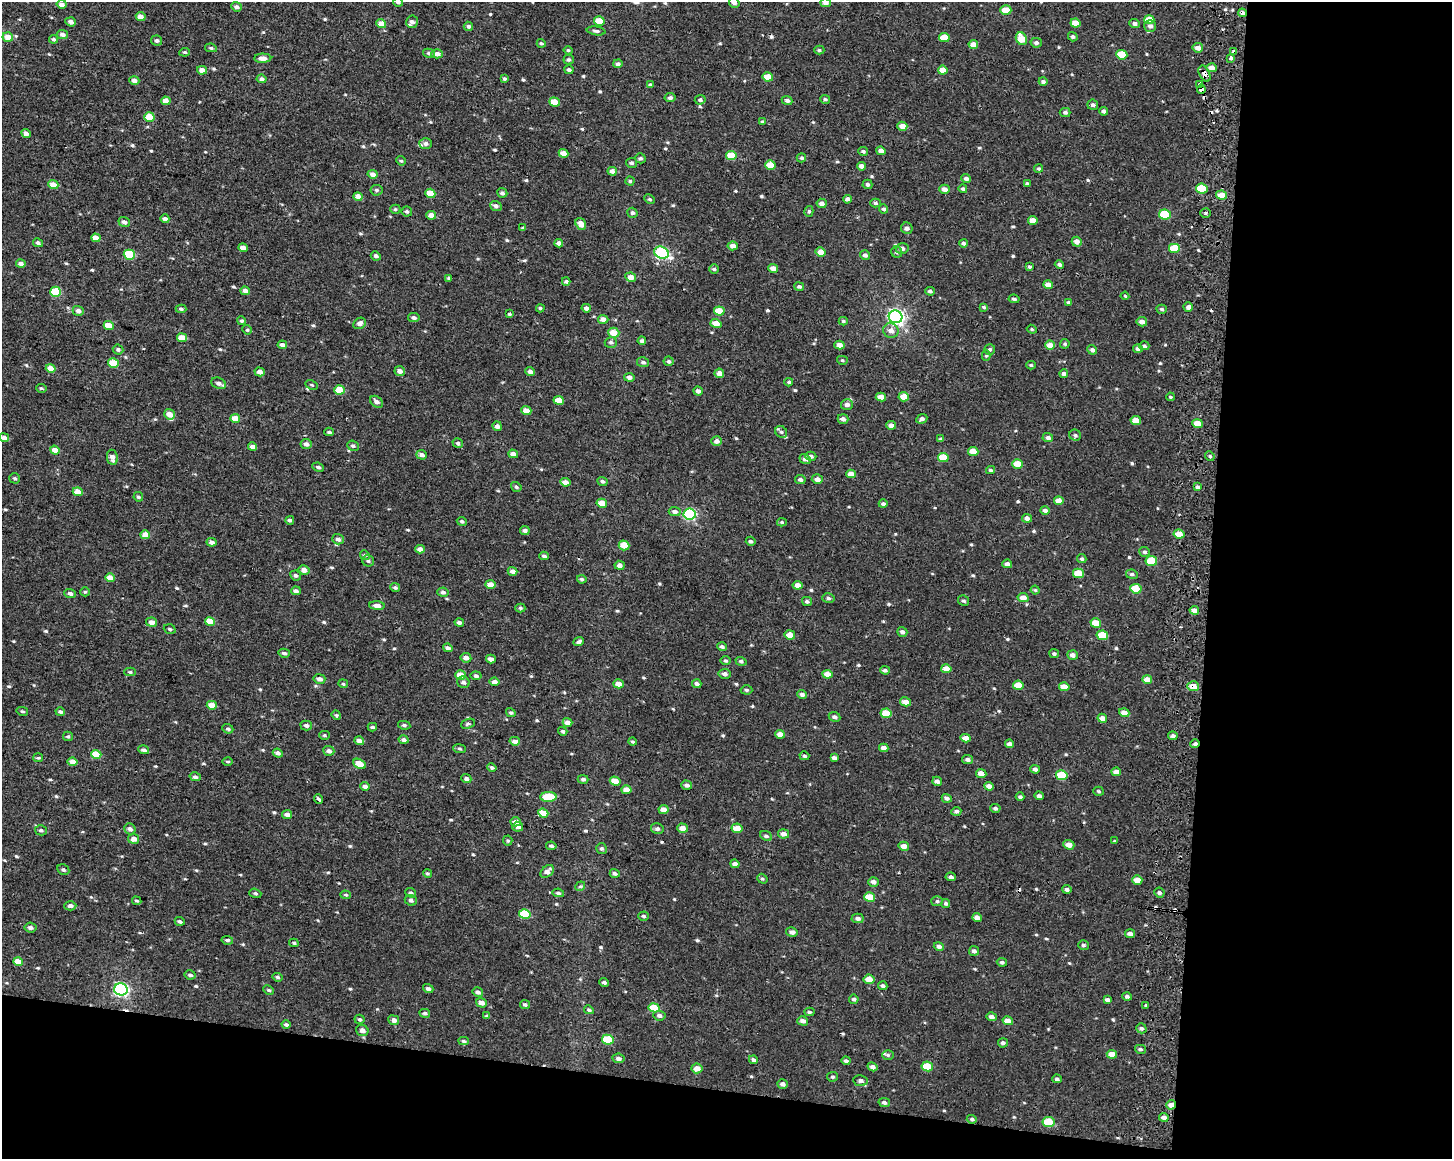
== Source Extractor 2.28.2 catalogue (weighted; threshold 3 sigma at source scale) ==
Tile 12 of 3 x 4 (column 3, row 4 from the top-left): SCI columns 3226-4675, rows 4-1160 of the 4943 x 4643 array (HDU 1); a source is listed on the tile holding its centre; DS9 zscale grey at full resolution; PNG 1454 x 1161 px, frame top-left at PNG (2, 2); each listed source drawn as its Kron ellipse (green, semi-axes under 4 px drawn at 4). Shown black and unused: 23% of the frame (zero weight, under 2 of 3 exposures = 2% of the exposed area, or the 3 px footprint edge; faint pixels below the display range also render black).
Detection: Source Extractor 2.28.2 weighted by HDU 2 'WHT'; one run over the whole footprint, this tile lists its part. Background 0.00212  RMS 0.0072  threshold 0.0324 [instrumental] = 3 sigma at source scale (4.5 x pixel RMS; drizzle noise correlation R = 1.50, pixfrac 1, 0.0396/0.0396 arcsec/px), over >= 5 px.
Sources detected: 624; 7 cosmic-ray / hot-pixel residue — neither listed nor drawn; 7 inside a brighter listed object's ellipse — not listed separately; of the other 610, all 500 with FLUX_AUTO >= 0.926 (the completeness limit of this list) listed and drawn (110 fainter detections not listed), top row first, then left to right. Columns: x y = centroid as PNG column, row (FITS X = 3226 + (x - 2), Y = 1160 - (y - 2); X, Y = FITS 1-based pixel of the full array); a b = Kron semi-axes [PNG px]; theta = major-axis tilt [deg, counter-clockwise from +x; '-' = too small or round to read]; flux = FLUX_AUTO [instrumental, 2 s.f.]
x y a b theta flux
398 2 5 4 - 1.3
734 3 5 5 - 2
825 3 5 4 - 2.9
62 4 5 4 - 2.9
236 7 5 4 - 2.4
1006 10 5 4 - 11
1242 13 4 4 - 2.9
141 17 5 4 - 4.4
1149 20 5 4 - 9.8
599 21 5 4 - 11
71 22 5 4 - 2.7
412 22 6 6 - 2.5
381 23 5 4 - 7
1075 23 5 4 - 8
1135 23 5 4 - 2.3
468 26 5 4 - 1.7
1150 26 6 5 - 2.9
596 31 9 4 -8 1.6
62 34 5 4 - 3.1
8 37 5 4 - 7.5
944 37 5 4 - 9.8
1073 37 5 4 - 1.3
54 39 4 4 - 1.3
1021 39 7 5 -60 12
157 41 5 5 - 1.8
541 43 4 3 - 1.2
1036 43 5 5 - 2
973 45 5 4 - 5.8
211 48 6 4 -11 1.4
1198 48 5 4 - 3.6
568 50 4 4 - 0.97
819 50 5 4 - 1.1
185 52 5 4 - 1.1
1234 52 4 3 - 4.9
429 53 6 4 -11 1.7
437 54 6 4 0 3.5
1122 55 5 5 - 17
263 58 8 4 2 4.3
1230 58 4 3 - 6.2
569 60 5 5 - 1.3
618 64 5 4 - 2.1
1212 68 5 4 - 3.6
202 70 5 4 - 4.7
569 70 4 4 - 1.7
943 70 5 4 - 7.6
1204 74 8 5 -64 3.6
768 77 5 4 - 10
504 78 4 3 - 1.1
262 79 5 4 - 2
134 80 5 4 - 3.1
1043 82 4 4 - 1.7
1200 84 4 3 - 5.6
650 85 4 4 - 1.4
1201 89 4 4 - 14
670 98 5 4 - 1.9
825 99 5 4 - 1.1
700 100 5 4 - 1.5
787 100 5 4 - 2.2
166 101 5 4 - 5.4
554 102 5 4 - 8.9
1093 105 5 5 - 1.7
1103 111 4 4 - 1.9
1065 112 5 4 - 1.7
149 117 5 4 - 13
762 122 4 3 - 0.96
902 126 5 4 - 6.1
26 133 4 4 - 3.4
426 144 6 5 - 2
863 151 5 4 - 1.6
881 151 5 4 - 3.7
563 153 5 4 - 6.1
731 155 5 4 - 13
640 158 5 4 - 1.3
801 158 4 4 - 1.3
401 161 5 4 - 1
631 163 5 5 - 1.4
770 165 5 4 - 10
861 166 4 4 - 3.5
1039 169 4 4 - 0.98
612 171 4 4 - 2.6
373 174 5 4 - 3.6
966 178 5 4 - 2.1
630 181 4 4 - 1
867 184 5 4 - 1.8
1027 184 4 3 - 1.4
53 185 5 4 - 7.6
944 189 5 4 - 3.4
963 189 4 4 - 1.1
1202 189 6 5 - 23
376 190 6 5 - 1.5
430 193 5 4 - 10
502 193 5 4 - 2.1
1222 195 5 4 - 6.4
358 196 5 4 - 5.9
649 199 5 4 - 1.3
847 199 4 4 - 1.9
822 203 5 4 - 3
875 203 5 4 - 1.5
496 206 6 5 - 2.6
395 209 5 4 - 1.1
884 209 4 4 - 1.5
407 211 5 5 - 1.5
809 211 5 4 - 1.2
632 213 5 5 - 1.7
1206 213 5 4 - 1.2
1165 214 6 5 - 25
431 215 5 4 - 4
165 219 4 4 - 3.3
1033 220 5 4 - 6
124 222 6 5 - 2.7
581 224 6 5 - 6.8
523 228 4 3 - 1
907 228 6 5 - 2.3
96 238 5 4 - 5.7
1077 242 5 4 - 4.1
38 243 5 4 - 1.4
559 243 4 4 - 2.7
963 243 4 4 - 1.6
733 246 5 4 - 3.9
243 248 5 4 - 4.5
1175 248 6 5 - 17
902 249 6 5 - 2.7
821 252 5 4 - 5.8
897 252 6 5 - 1.8
662 253 7 6 - 81
129 255 5 5 - 34
865 255 5 4 - 2.2
376 256 5 4 - 1.8
21 264 5 4 - 3
1059 264 5 4 - 2
1029 267 4 3 - 1.1
714 269 5 5 - 1.2
773 269 5 4 - 4.7
631 277 5 4 - 5.8
449 278 4 4 - 1.1
566 281 4 3 - 1.5
1048 285 5 4 - 5
799 287 5 4 - 1.7
245 291 4 4 - 4.1
930 291 5 4 - 1.7
56 292 5 5 - 28
1125 296 4 4 - 0.93
1014 299 5 3 - 1.2
1068 302 4 3 - 1
984 307 4 4 - 1.1
1188 307 5 4 - 2.7
540 308 4 3 - 0.93
586 308 4 4 - 2.5
181 309 5 4 - 1.1
1162 309 5 4 - 1.4
78 311 5 5 - 3.2
719 311 5 4 - 12
509 314 4 3 - 0.98
896 317 7 6 - 220
414 318 6 4 -10 2.3
603 319 5 4 - 4.1
242 321 5 4 - 1.3
843 321 4 3 - 1.1
1142 322 5 4 - 3.4
360 323 6 5 - 3.4
716 323 5 4 - 7.2
109 325 5 4 - 8.5
1032 329 5 4 - 0.98
247 330 5 4 - 0.94
891 330 8 7 - 4.3
614 333 6 5 - 9.2
182 338 5 4 - 7.8
642 341 4 4 - 1.8
611 342 6 5 - 1.7
1065 344 5 4 - 1.2
282 345 5 4 - 2.9
839 345 5 4 - 5.1
1050 345 5 4 - 5.9
1144 346 5 4 - 1.4
990 349 5 5 - 1.4
1138 349 5 4 - 2.4
118 350 5 5 - 1.4
1092 350 5 4 - 2.2
986 356 5 4 - 0.94
842 360 5 4 - 1.1
669 361 5 5 - 1.3
643 362 6 5 - 1.9
113 363 5 4 - 18
1031 365 4 4 - 0.94
51 368 5 4 - 8.5
400 371 5 4 - 3.4
260 372 5 4 - 3.2
530 372 4 4 - 2.9
719 373 5 4 - 4.8
1064 374 4 4 - 2
629 377 5 4 - 2.8
789 382 4 3 - 1.2
219 383 7 5 -24 2.8
312 385 6 4 -26 1
41 388 5 4 - 1.2
340 390 5 4 - 13
698 391 4 4 - 2.6
881 397 5 4 - 7.3
904 397 5 4 - 9.3
1170 397 4 3 - 0.96
559 400 5 4 - 9.1
376 402 7 5 -40 2.6
847 405 6 5 - 3.1
526 411 5 4 - 6.2
169 414 5 5 - 6
235 418 5 4 - 8.6
843 419 5 5 - 2.6
922 419 6 4 26 2.1
1136 421 5 4 - 9
1198 424 5 4 - 11
891 425 5 4 - 3.3
497 426 5 4 - 2.6
329 432 5 3 - 1.4
781 432 6 5 - 1.5
1075 435 6 5 - 1.3
1048 437 5 4 - 2
4 438 5 4 - 3.8
941 439 4 3 - 1.6
717 441 5 4 - 3.1
458 443 5 4 - 1.5
306 444 5 5 - 2.6
353 446 6 5 - 1.3
252 447 4 4 - 3.3
55 450 5 4 - 6.1
973 451 5 4 - 7.7
513 454 5 4 - 3.9
422 455 5 4 - 3.1
811 456 5 4 - 1.8
1210 456 5 4 - 1.1
112 457 7 5 -80 4.6
943 457 5 4 - 15
805 459 5 5 - 3.1
1018 464 5 4 - 11
318 467 6 4 -25 1.5
990 470 4 3 - 1.1
851 474 5 4 - 6.4
15 478 5 5 - 1.2
817 479 5 4 - 3.4
800 480 5 4 - 2.3
602 481 5 4 - 1.4
565 482 5 4 - 5
516 487 5 4 - 1.2
1197 487 4 3 - 1.8
78 492 5 4 - 7.1
138 497 5 4 - 1.2
1059 501 5 4 - 6
602 503 5 4 - 9.2
883 504 4 4 - 1.7
1045 510 5 4 - 1.9
675 512 6 4 -3 2.6
690 514 6 5 - 82
1027 518 5 4 - 2.9
290 520 4 3 - 1.7
462 521 5 4 - 1.6
782 522 5 4 - 1
525 531 5 4 - 2.4
1179 534 5 4 - 8.8
145 535 5 4 - 9.4
338 539 5 5 - 2.6
751 541 5 4 - 1.6
212 542 5 4 - 2.9
624 545 5 5 - 9.1
420 549 5 4 - 3.3
1144 552 5 5 - 1.4
365 555 5 4 - 0.98
544 556 5 3 - 1.4
1082 559 5 4 - 1.1
368 561 6 5 - 1.5
1151 561 6 5 - 22
1007 564 5 4 - 2.5
620 565 5 4 - 3
304 570 5 4 - 4.1
512 571 5 4 - 3.6
1079 573 5 4 - 14
1132 574 6 4 -8 1.6
296 575 6 4 -28 1.7
110 578 5 4 - 7
582 579 5 4 - 1.2
490 585 5 4 - 5.7
798 585 5 4 - 4.7
395 587 5 4 - 1.3
1136 589 5 5 - 20
1035 590 4 4 - 0.98
296 591 5 4 - 2.2
85 592 4 4 - 1
443 592 6 4 -13 2.2
70 593 6 4 -22 2.1
828 598 6 5 - 1.5
1023 598 5 4 - 5.7
807 601 5 4 - 1.4
964 601 6 5 - 1.4
377 606 8 4 -3 3.5
520 608 5 4 - 1.1
1194 610 5 4 - 4.4
152 622 5 4 - 3.4
210 622 5 4 - 11
459 622 5 4 - 2.3
1096 623 5 4 - 10
170 629 6 4 -18 1.2
902 632 5 4 - 1.9
790 635 5 4 - 6.7
1102 635 6 4 -11 17
579 642 5 4 - 1.9
722 647 5 4 - 1.7
448 648 5 4 - 2.5
284 653 5 4 - 1.7
1054 654 5 4 - 1.3
1072 655 5 4 - 3.2
466 658 5 4 - 3.5
491 659 5 4 - 2.8
725 661 5 4 - 1.1
741 661 5 4 - 1.5
946 669 5 4 - 7.1
885 670 5 4 - 1.6
130 672 5 4 - 1.2
725 674 6 5 - 2.8
827 674 5 4 - 5.7
460 675 5 4 - 8.6
476 676 5 4 - 1.7
319 679 6 5 - 3
1147 680 5 4 - 6.5
463 682 6 5 - 2.2
495 682 5 4 - 3.2
343 684 5 4 - 0.93
619 684 5 4 - 5.2
697 684 4 4 - 1.9
1018 685 5 4 - 8.6
1193 686 6 5 - 7.5
1064 687 5 4 - 8.8
746 690 6 4 -4 1.3
802 694 5 4 - 2
905 702 5 4 - 6.5
212 705 5 4 - 7.7
22 711 6 4 -14 1.2
60 712 5 4 - 1.9
511 713 5 4 - 1.1
886 713 5 4 - 13
1124 713 5 4 - 5.2
336 715 5 4 - 0.94
834 717 6 4 -23 2.2
1102 718 5 4 - 3.7
567 722 5 4 - 3.9
468 724 7 4 21 1.3
306 725 6 5 - 1.9
404 725 6 4 -9 1.3
372 727 5 3 - 1.3
228 729 5 4 - 1.5
563 731 5 4 - 1.4
780 734 5 4 - 4.7
324 735 5 4 - 1
68 736 5 4 - 1.3
1173 736 5 4 - 1.9
966 738 5 4 - 6.2
404 740 5 4 - 1.8
359 741 5 4 - 3.2
515 741 5 4 - 4.6
632 742 4 3 - 0.99
1010 744 4 4 - 3.3
1195 744 5 4 - 1.8
884 748 4 4 - 4.1
459 749 6 4 -8 1
144 750 6 4 -16 2
329 751 5 5 - 2.9
278 753 5 4 - 2.3
96 754 5 4 - 12
804 756 5 4 - 1.4
38 758 5 4 - 1
834 758 4 3 - 2.4
967 760 5 4 - 2.3
72 762 5 4 - 4.9
228 762 5 4 - 1.1
359 764 7 4 -30 8.6
492 768 5 4 - 1.4
1035 769 4 4 - 2
1116 772 5 4 - 4.8
981 773 5 4 - 4.3
1062 775 6 5 - 19
195 777 6 4 -16 2.2
466 779 5 4 - 1.6
583 779 5 4 - 1.8
615 781 5 4 - 7.4
937 781 5 4 - 2.3
687 785 5 4 - 2.3
365 786 5 4 - 2.5
989 786 5 4 - 3.9
626 790 5 4 - 5.9
1099 791 5 4 - 1.2
1039 796 5 4 - 1.9
548 797 8 5 1 24
1020 797 4 3 - 1.4
947 798 5 4 - 2
319 799 5 2 - 1.3
995 808 5 4 - 1.7
664 809 5 4 - 5.2
956 811 5 4 - 1.6
543 813 5 4 - 9.3
287 814 5 4 - 3.2
515 822 5 4 - 4.3
518 827 5 5 - 3.3
683 828 5 4 - 5.1
737 828 6 4 -11 7.7
130 829 6 5 - 2.9
657 829 6 5 - 1.8
41 830 6 5 - 1.7
784 834 5 4 - 3.8
766 836 6 4 -25 1.5
134 839 5 5 - 4.3
508 840 5 4 - 1
1114 840 3 3 - 2.7
1069 845 5 4 - 4.7
551 846 5 4 - 1.6
904 846 5 4 - 4.5
602 849 5 5 - 1.5
735 864 4 4 - 3.1
63 870 6 5 - 1.6
547 871 7 5 43 3.9
427 873 4 4 - 1
615 873 5 4 - 1.8
951 877 5 4 - 2
762 879 5 4 - 1.2
1137 880 5 4 - 6.8
873 882 5 4 - 2.8
580 886 5 4 - 1
1067 889 5 4 - 1.8
255 893 6 4 -19 1.3
411 893 5 4 - 1.4
558 893 6 4 -11 1.5
1159 893 5 4 - 1.7
346 895 5 4 - 0.95
870 897 5 4 - 13
411 900 6 5 - 2.2
137 901 5 3 - 0.99
937 901 6 5 - 1.3
946 903 4 4 - 1.3
70 906 6 4 0 2.2
525 914 6 5 - 27
644 916 5 4 - 1.3
858 918 6 4 -3 2.5
977 918 5 4 - 3.5
180 921 5 4 - 1.5
30 927 6 5 - 2.1
792 932 6 4 -12 2.8
1130 934 5 4 - 3.3
227 940 6 4 -8 1.2
294 943 5 4 - 1.1
1083 945 5 4 - 1.3
939 947 5 4 - 2.3
974 951 5 5 - 2
18 962 5 4 - 8.1
1002 962 5 4 - 1.6
190 975 5 4 - 1.6
277 977 5 4 - 1.4
869 979 5 4 - 7.8
604 982 5 4 - 1.4
883 986 5 4 - 1.6
121 989 6 6 - 150
428 989 5 4 - 2.1
269 990 6 4 -26 1.1
478 992 5 4 - 2.2
1127 996 4 4 - 1.5
854 999 5 4 - 1.7
1107 1000 4 3 - 2
481 1003 5 4 - 3.8
525 1005 5 4 - 1.5
1146 1005 3 3 - 2.8
654 1008 5 4 - 16
589 1010 5 4 - 1.3
809 1012 5 4 - 1.3
425 1013 5 4 - 1.5
659 1015 6 5 - 2.4
487 1016 4 3 - 1.2
992 1017 5 4 - 2.7
359 1019 5 4 - 1.4
394 1020 5 5 - 3.6
803 1021 5 4 - 3
1008 1021 5 4 - 6.5
286 1025 4 4 - 1.4
1141 1028 5 4 - 1.6
362 1030 6 5 - 3.3
608 1040 6 5 - 22
464 1041 5 4 - 1.4
1003 1043 5 4 - 2
1140 1049 6 4 -15 1.4
1112 1054 5 4 - 8.4
888 1055 6 5 - 1.2
618 1058 6 5 - 2.4
753 1060 4 4 - 1.7
846 1061 4 4 - 1.9
927 1066 6 5 - 16
873 1067 5 4 - 2.6
697 1068 5 5 - 6.5
832 1077 5 5 - 1.3
1057 1079 5 4 - 1.4
861 1081 7 5 -9 2.9
783 1084 5 4 - 2.3
884 1103 5 4 - 1.8
1171 1105 5 4 - 5
1164 1117 5 4 - 2.9
972 1119 5 4 - 1.5
1049 1122 6 5 - 19
Overlapping masked pixels (flux is a lower limit): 10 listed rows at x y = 1242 13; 1234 52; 1204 74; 1200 84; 1201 89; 1193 686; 1195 744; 515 822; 121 989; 1171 1105
Isophote crosses this tile's border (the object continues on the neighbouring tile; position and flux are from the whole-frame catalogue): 3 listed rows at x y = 398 2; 734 3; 825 3